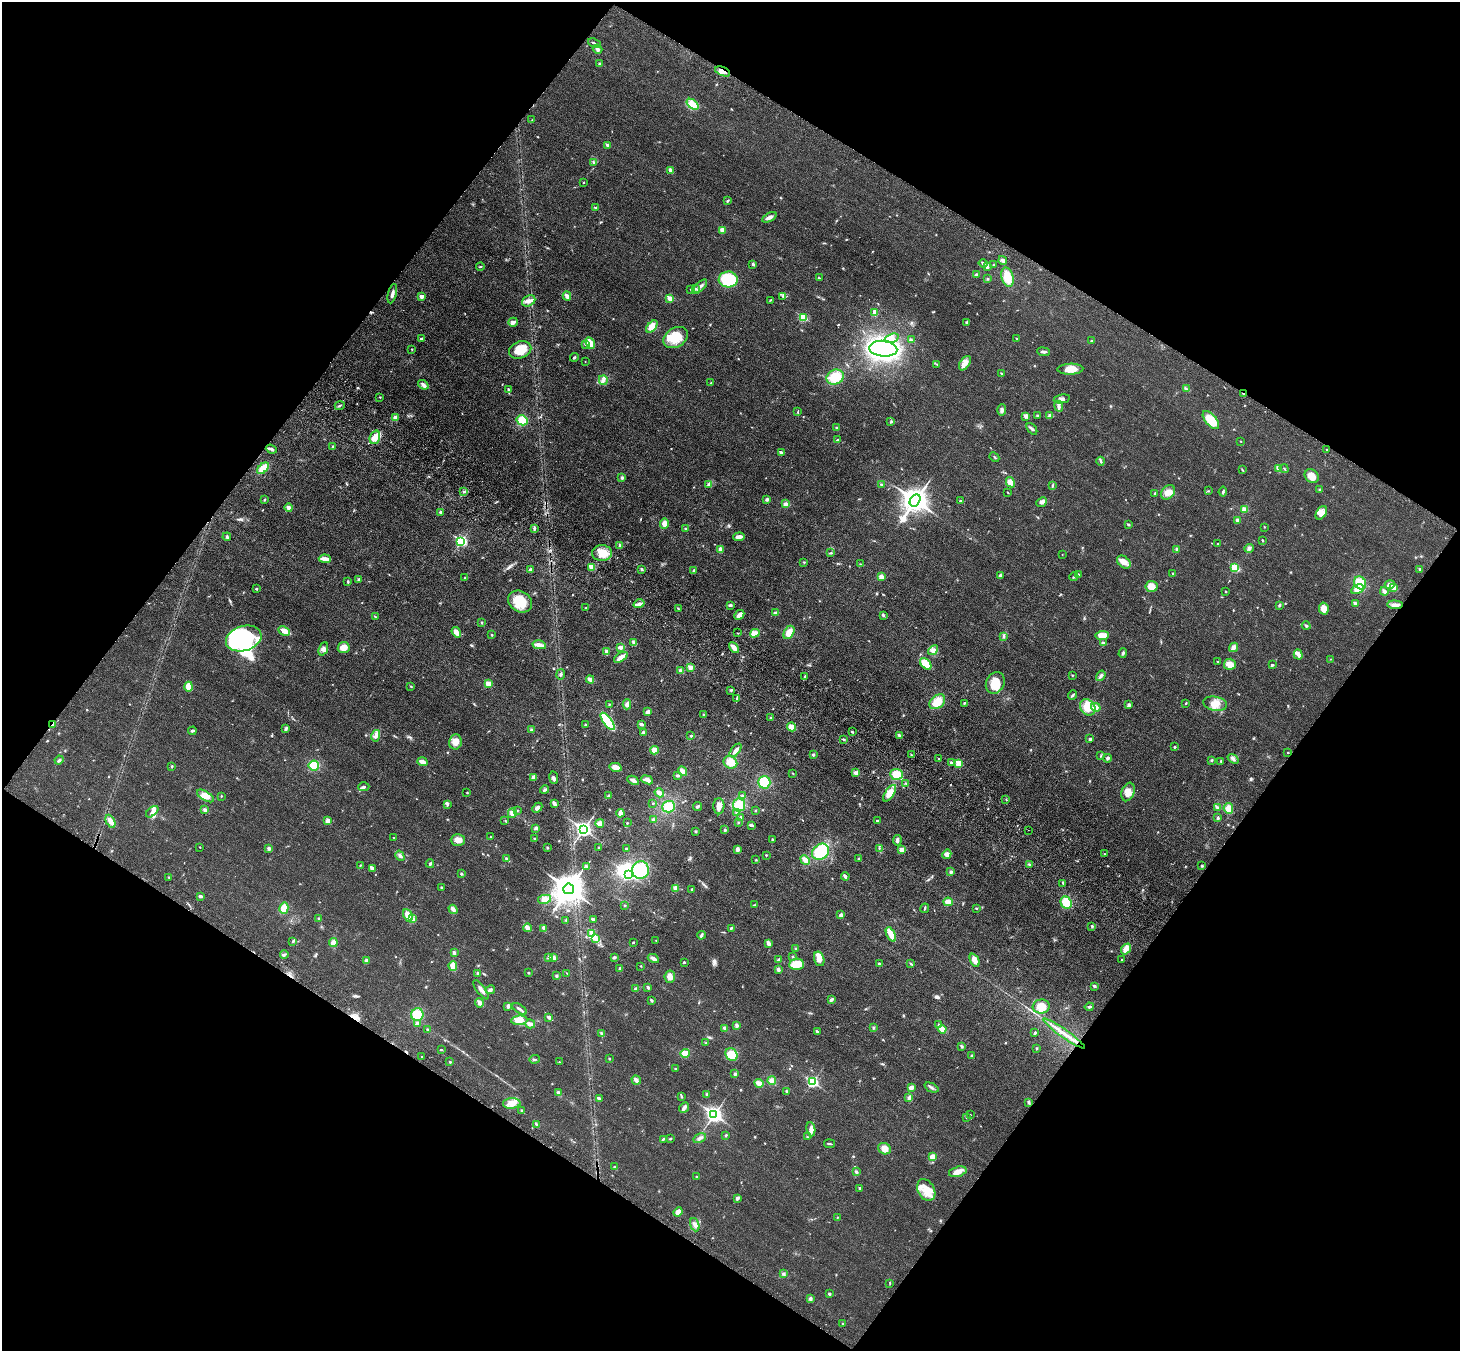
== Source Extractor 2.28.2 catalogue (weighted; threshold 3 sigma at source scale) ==
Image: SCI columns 80-5908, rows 254-5647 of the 5990 x 6038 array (HDU 1 of 3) = the unmasked area's bounding box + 8 px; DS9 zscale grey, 4 x 4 block average (1 PNG px = mean of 4 x 4 image px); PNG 1462 x 1353 px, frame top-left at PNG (2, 2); each listed source drawn as its Kron ellipse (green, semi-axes under 4 px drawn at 4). Shown black and unused: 49% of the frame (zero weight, under 3 of 4 exposures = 6% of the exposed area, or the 3 px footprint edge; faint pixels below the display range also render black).
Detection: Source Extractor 2.28.2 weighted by HDU 2 'WHT'. Background 0.0191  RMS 0.004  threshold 0.018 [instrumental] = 3 sigma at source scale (4.5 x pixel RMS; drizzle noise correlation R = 1.50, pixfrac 1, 0.05/0.05 arcsec/px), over >= 5 px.
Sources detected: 694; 4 inside a brighter object's white glare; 4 cosmic-ray / hot-pixel residue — neither listed nor drawn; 4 coinciding with a brighter row at this scale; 30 inside a brighter listed object's ellipse — not listed separately; of the other 652, all 500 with FLUX_AUTO >= 1.27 (the completeness limit of this list) listed and drawn (152 fainter detections not listed), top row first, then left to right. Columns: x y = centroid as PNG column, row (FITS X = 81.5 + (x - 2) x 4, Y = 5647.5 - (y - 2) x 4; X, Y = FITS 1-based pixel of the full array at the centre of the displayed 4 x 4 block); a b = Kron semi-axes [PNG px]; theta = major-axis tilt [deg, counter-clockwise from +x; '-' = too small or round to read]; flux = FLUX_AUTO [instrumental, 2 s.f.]
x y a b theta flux
594 43 7 2 -21 3.6
597 49 5 3 - 5.2
600 64 3 3 - 3.7
723 71 8 4 -23 14
692 104 7 4 -40 13
532 120 2 2 - 1.3
608 145 2 2 - 20
594 163 3 3 - 3
671 170 3 3 - 6.2
584 182 2 2 - 3.1
728 201 3 2 - 2.9
595 208 2 2 - 7.7
769 217 8 3 27 12
722 230 3 3 - 15
1003 260 4 3 - 6.3
983 263 4 2 - 5.7
753 264 4 3 - 3.2
993 265 2 2 - 1.6
480 266 4 2 - 2.2
987 267 4 3 - 4.9
977 274 4 3 - 3.2
1007 277 10 6 -74 36
819 278 3 2 - 1.9
728 279 9 8 - 120
988 279 3 2 - 1.6
700 287 9 3 44 7.2
691 289 2 2 - 1.3
695 289 2 2 - 8
392 294 10 3 76 8.5
422 296 3 3 - 7.8
567 296 4 2 - 12
782 296 2 2 - 1.3
670 298 2 2 - 46
770 300 3 2 - 1.7
529 301 7 5 29 12
875 312 4 3 - 16
803 317 2 2 - 130
513 322 5 3 - 8.3
967 322 3 3 - 3
652 327 7 4 48 24
676 337 13 9 32 54
891 338 7 3 17 9.1
1017 338 3 2 - 1.8
421 339 2 2 - 5.3
911 340 3 2 - 3
1092 341 3 2 - 2.1
590 343 6 4 -63 23
585 344 3 2 - 2.4
412 349 3 2 - 1.4
883 349 14 8 -5 830
520 350 11 8 22 43
1044 352 6 2 -6 6
574 357 4 2 - 3.3
585 362 2 2 - 1.3
965 363 8 5 54 13
937 364 3 2 - 1.8
1070 369 13 5 2 28
1001 373 3 2 - 1.6
835 377 9 7 24 54
603 380 5 3 - 5.9
711 383 3 2 - 3.1
423 385 6 3 -38 7.5
1186 388 2 2 - 2
508 389 2 2 - 4.4
1243 394 2 2 - 4
380 397 2 2 - 1.6
1062 399 8 4 11 9.4
340 406 5 2 - 3.5
1059 406 5 3 - 6.3
1002 410 6 3 89 6.3
798 412 3 2 - 2
1050 415 4 3 - 5.4
1026 416 2 2 - 28
1037 416 3 3 - 2.7
395 417 3 3 - 7.7
522 420 5 5 - 31
1211 420 11 5 -50 44
891 422 3 2 - 2.6
837 428 4 3 - 3
1032 429 7 3 -50 5.3
375 437 7 5 71 16
838 440 3 2 - 2.9
1240 441 3 2 - 1.6
332 446 2 2 - 3.1
271 449 6 3 -21 6.2
1326 450 2 2 - 1.9
781 453 2 2 - 21
994 457 5 2 - 2.5
1101 461 4 2 - 3.9
263 468 7 4 43 33
1284 468 5 2 - 1.5
1278 469 4 2 - 8.2
1242 470 2 2 - 1.3
1312 476 7 6 - 24
622 478 3 3 - 4.1
1010 482 5 4 - 17
709 485 3 3 - 3.4
882 485 3 2 - 5.6
1052 486 3 2 - 2.3
1319 489 2 2 - 1.9
1208 491 3 2 - 1.6
464 492 3 2 - 2.8
1008 492 3 2 - 1.3
1168 492 8 6 48 21
1223 492 5 2 - 3.4
1155 494 4 2 - 3.1
767 499 3 3 - 4.5
264 500 3 2 - 1.7
915 500 6 5 - 3300
960 501 2 2 - 3.1
1042 502 6 4 42 7.2
786 504 3 3 - 7.6
289 507 4 3 - 7.3
1244 509 4 4 - 9.4
440 512 3 3 - 3.1
1321 513 7 5 57 13
1238 520 4 3 - 6.2
664 524 5 4 - 15
1128 524 2 2 - 9.5
1264 527 2 2 - 1.3
534 529 3 2 - 2.9
686 529 3 2 - 3.5
227 537 4 3 - 3.6
739 537 5 3 - 14
1262 540 2 2 - 3.7
461 541 3 2 - 320
1218 544 2 2 - 2.5
620 545 4 3 - 4.2
1249 548 4 3 - 6.8
721 549 4 3 - 11
1177 549 3 3 - 4.4
602 553 10 8 -1 30
831 553 3 2 - 2.6
1062 555 2 2 - 1.3
325 559 6 2 -4 24
804 562 2 2 - 1.8
1124 562 8 5 -41 17
860 564 2 2 - 1.3
592 567 2 2 - 61
1235 568 2 2 - 150
642 569 3 2 - 3.5
1420 569 2 2 - 11
530 570 3 3 - 5.4
694 570 3 2 - 3.9
1173 573 2 2 - 1.8
1000 575 3 3 - 3.7
1078 575 4 2 - 3.8
881 577 4 3 - 10
1074 577 4 2 - 3.7
465 578 2 2 - 3.1
359 579 3 2 - 2.9
348 582 3 2 - 3.3
1360 583 7 5 -58 46
1390 585 5 3 - 9.8
1152 586 6 5 - 25
1394 588 4 2 - 26
256 589 2 2 - 3.6
1357 589 6 4 28 19
1226 591 2 2 - 1.5
1384 591 4 2 - 8.9
520 601 13 10 -32 58
639 604 5 3 - 11
1355 604 2 2 - 25
730 605 4 2 - 4
1279 605 4 2 - 3.4
1395 605 7 3 -3 12
586 608 2 2 - 4.3
1324 608 6 4 -78 20
678 609 3 2 - 2
776 613 3 2 - 7
739 615 5 3 - 12
883 615 3 3 - 3.2
375 617 2 2 - 2
481 623 3 2 - 1.6
1306 626 4 3 - 3.4
284 631 6 4 -27 20
456 632 5 3 - 15
789 632 7 5 61 25
737 633 2 2 - 1.3
755 633 5 4 - 17
492 635 2 2 - 1.7
1102 635 7 4 5 20
1004 637 3 2 - 2.9
244 639 18 12 17 230
634 643 4 2 - 9.4
1103 643 3 3 - 4.5
539 645 7 3 -11 22
621 647 4 2 - 14
1234 647 5 3 - 9.2
344 648 6 5 - 22
734 648 6 3 -44 20
323 649 7 4 67 9.1
933 650 5 4 - 9.1
607 652 3 3 - 10
1123 653 5 2 - 3.7
1298 654 5 3 - 7.6
621 657 8 3 32 19
1330 659 2 2 - 1.6
1218 662 2 2 - 4
926 664 7 4 -48 35
1230 664 6 5 - 18
1272 665 3 2 - 4
690 667 2 2 - 39
681 671 3 3 - 7.9
561 674 5 2 - 3.9
1072 675 2 2 - 1.7
805 676 2 2 - 2.3
1101 676 6 2 54 4.9
590 679 4 3 - 12
995 683 11 9 62 44
488 684 2 2 - 47
411 686 3 2 - 2.1
189 687 5 3 - 39
731 690 3 2 - 2.7
1072 695 5 2 - 4.3
737 699 2 2 - 1.4
937 702 9 6 40 40
964 703 2 2 - 2
1186 703 3 2 - 1.8
609 704 3 2 - 1.6
627 704 5 4 - 7.8
1215 704 12 7 -11 26
1129 705 3 3 - 5.5
1088 707 9 7 -49 36
1096 707 5 3 - 11
648 712 4 3 - 9.4
703 714 3 2 - 1.5
771 718 3 2 - 2.4
608 721 10 3 -53 150
53 724 4 2 - 4.2
585 724 2 2 - 1.9
641 724 3 2 - 7
792 727 5 4 - 19
286 729 4 3 - 6
531 730 3 3 - 3.8
192 731 4 2 - 3.8
852 732 2 2 - 3.2
644 733 3 2 - 5.8
899 735 4 2 - 3.4
376 736 6 3 76 8.4
691 736 3 2 - 2.5
843 739 3 2 - 3.5
1090 739 2 2 - 9.6
455 742 7 6 - 23
1174 747 2 2 - 2.4
655 750 4 4 - 15
736 750 8 3 52 9.6
1288 752 2 2 - 1.5
813 755 3 2 - 3.2
911 755 2 2 - 1.6
1101 756 3 2 - 1.6
1108 758 4 3 - 4.3
939 759 4 2 - 2.2
1233 759 6 3 -36 7.5
59 760 5 2 - 5.1
1211 760 2 2 - 2.2
1221 761 3 2 - 1.9
422 762 5 2 - 16
730 762 7 6 - 30
951 763 2 2 - 11
959 763 2 2 - 84
314 765 5 5 - 42
172 766 2 2 - 2.2
616 767 6 4 -14 18
682 771 5 3 - 15
793 773 3 2 - 1.8
856 773 4 3 - 6.7
896 774 6 5 - 34
678 775 4 2 - 5.4
534 777 3 3 - 13
554 778 6 3 -82 5.5
633 780 6 2 -28 12
647 780 6 3 -22 15
764 782 6 6 - 44
906 783 3 2 - 2.2
364 787 5 2 - 3.6
545 790 4 3 - 4.4
1128 792 9 6 71 19
467 793 2 2 - 2
659 793 5 2 - 15
890 793 9 4 56 29
205 796 9 4 -31 23
221 796 3 2 - 1.3
609 796 4 2 - 4.9
743 796 3 2 - 3.3
1006 799 2 2 - 1.8
653 803 2 2 - 2.5
554 804 4 3 - 8.9
447 805 4 2 - 3.5
739 805 6 6 - 37
698 806 4 2 - 4.7
719 806 8 5 90 19
669 807 6 6 - 28
1218 807 3 3 - 3.7
537 808 6 3 45 9.2
1228 808 5 4 - 21
205 810 4 3 - 4.7
517 810 2 2 - 1.8
755 811 2 2 - 2.5
152 812 7 3 41 10
512 813 5 4 - 14
620 813 4 3 - 15
737 813 3 3 - 4.5
741 817 2 2 - 2.5
1218 818 3 2 - 4.6
653 819 2 2 - 5.5
111 821 7 4 -63 14
327 821 4 3 - 10
505 821 2 2 - 1.5
877 821 2 2 - 2.7
600 823 4 3 - 13
627 823 2 2 - 2.5
738 823 3 2 - 1.7
751 825 4 2 - 5
536 828 4 2 - 7
583 829 3 3 - 830
725 830 3 2 - 3
1028 830 2 2 - 1.6
695 831 3 2 - 2.4
491 837 2 2 - 1.9
394 838 2 2 - 1.3
535 839 3 2 - 2.7
458 840 7 5 0 14
773 840 3 2 - 3.3
897 840 5 3 - 6.6
200 847 2 2 - 1.5
547 848 3 2 - 2.4
598 848 2 2 - 1.6
879 848 2 2 - 1.5
269 849 4 3 - 3.8
626 849 2 2 - 3.8
737 849 3 2 - 8.8
902 850 4 3 - 12
821 852 9 7 39 86
947 854 5 4 - 8
1104 854 2 2 - 1.6
766 855 2 2 - 2.3
400 856 5 2 - 4.7
859 858 2 2 - 1.7
507 859 3 3 - 3.8
756 860 2 2 - 1.4
805 860 5 3 - 21
430 864 4 2 - 4.2
1029 864 4 2 - 2.8
360 866 4 2 - 1.9
1202 866 3 2 - 1.8
587 867 4 2 - 6.2
372 869 3 3 - 3.4
641 870 9 8 - 81
951 872 3 3 - 4.2
461 874 2 2 - 3.3
628 874 3 3 - 320
845 876 4 2 - 5.6
169 877 2 2 - 1.3
1063 883 4 2 - 2.8
441 888 3 2 - 2.4
676 888 4 3 - 11
569 889 5 5 - 4600
692 889 2 2 - 2.2
200 896 3 2 - 5.1
545 899 7 4 11 16
948 902 4 3 - 16
1066 903 6 5 - 52
625 905 2 2 - 2.6
755 905 3 2 - 1.6
284 908 6 4 75 24
925 908 5 2 - 2.8
976 908 2 2 - 1.7
453 909 5 3 - 11
408 915 6 3 -66 26
841 915 3 3 - 7.1
318 918 2 2 - 1.6
413 919 3 3 - 5.7
593 919 3 2 - 4.1
566 920 2 2 - 2.1
1092 926 3 2 - 3.2
527 928 4 3 - 11
731 928 3 2 - 3.9
544 929 4 2 - 11
591 933 3 3 - 5.8
891 934 8 3 -64 33
701 935 4 3 - 4.4
595 939 3 2 - 3.2
656 940 2 2 - 1.4
293 941 3 2 - 2.4
633 942 2 2 - 2.5
333 943 4 3 - 15
768 943 4 2 - 14
796 949 2 2 - 3.3
1126 949 6 4 52 16
454 953 3 2 - 5.1
284 954 4 2 - 3.4
548 957 3 2 - 2
614 957 3 2 - 4.6
793 957 2 2 - 1.6
553 958 3 3 - 9.7
653 958 6 3 -28 10
819 959 7 5 -73 15
779 960 3 2 - 8.2
975 960 7 4 -65 15
1122 960 2 2 - 1.6
366 961 3 3 - 9.4
684 962 3 2 - 2.4
910 963 3 2 - 2.2
796 964 7 5 4 35
879 964 3 2 - 2.8
453 966 5 4 - 21
641 966 2 2 - 1.7
620 968 3 2 - 4.9
778 969 3 2 - 7
478 973 3 3 - 3.7
528 973 2 2 - 2.7
567 973 2 2 - 1.4
556 976 3 2 - 3.4
670 977 6 5 - 15
1094 986 2 2 - 12
648 987 3 2 - 4.7
636 989 3 2 - 6.1
481 990 11 3 -53 9.7
490 990 5 2 - 7.5
651 1000 3 2 - 3.5
831 1000 3 2 - 6.7
479 1003 5 3 - 13
508 1006 3 3 - 6.7
1041 1006 8 7 - 33
1089 1007 4 2 - 4.7
519 1009 8 2 -33 6.6
417 1015 6 6 - 44
549 1017 3 2 - 10
519 1020 8 4 5 21
417 1023 4 3 - 4.8
530 1024 5 2 - 20
938 1024 2 2 - 1.4
737 1026 3 3 - 6
725 1028 3 2 - 5.9
873 1028 3 3 - 2.7
942 1029 4 3 - 14
427 1030 3 2 - 2.4
817 1032 3 2 - 2.8
602 1033 3 2 - 3.5
1035 1033 3 2 - 3.6
1064 1034 25 2 -35 24
706 1043 2 2 - 2.9
962 1046 3 2 - 2.4
1036 1048 3 2 - 1.8
441 1049 2 2 - 1.8
685 1053 5 4 - 22
731 1054 7 5 -54 35
971 1056 3 2 - 2.6
422 1057 2 2 - 1.4
609 1058 2 2 - 2.2
535 1059 5 2 - 2.8
450 1062 2 2 - 1.8
559 1062 2 2 - 1.6
676 1068 3 2 - 2.6
735 1074 3 3 - 4.2
636 1080 5 2 - 17
772 1081 4 4 - 8.1
812 1082 3 2 - 310
759 1083 4 3 - 22
911 1087 4 3 - 12
931 1088 7 2 -25 5.9
786 1091 2 2 - 2.3
558 1093 3 3 - 4.5
707 1094 3 3 - 4.7
681 1097 2 2 - 1.6
909 1098 4 3 - 4.8
599 1099 3 2 - 5.4
1029 1102 4 3 - 4.8
512 1103 9 5 3 18
684 1108 5 2 - 10
521 1110 2 2 - 2
714 1115 4 3 - 880
970 1115 2 2 - 1.8
967 1118 2 2 - 1.8
537 1124 4 2 - 3.2
811 1129 7 4 -82 9.6
726 1135 2 2 - 2.4
807 1137 2 2 - 1.8
700 1138 6 3 30 6.5
663 1139 4 2 - 2.3
670 1139 3 2 - 1.9
830 1144 5 2 - 2.7
884 1149 6 5 - 17
932 1157 4 3 - 22
614 1167 2 2 - 2.1
856 1172 4 2 - 3.2
958 1172 9 5 16 17
697 1176 2 2 - 2.8
860 1188 2 2 - 9.2
926 1190 12 8 -60 34
737 1198 4 2 - 7.2
678 1212 5 3 - 15
837 1217 2 2 - 1.3
695 1225 7 3 -69 6.7
783 1274 3 3 - 4.3
890 1283 2 2 - 1.3
829 1294 2 2 - 4.1
810 1299 3 3 - 4.9
842 1324 2 2 - 1.4
Overlapping masked pixels (flux is a lower limit): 3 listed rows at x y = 723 71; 1243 394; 53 724
Diffuse or blended objects may show on this block-average render without a row.